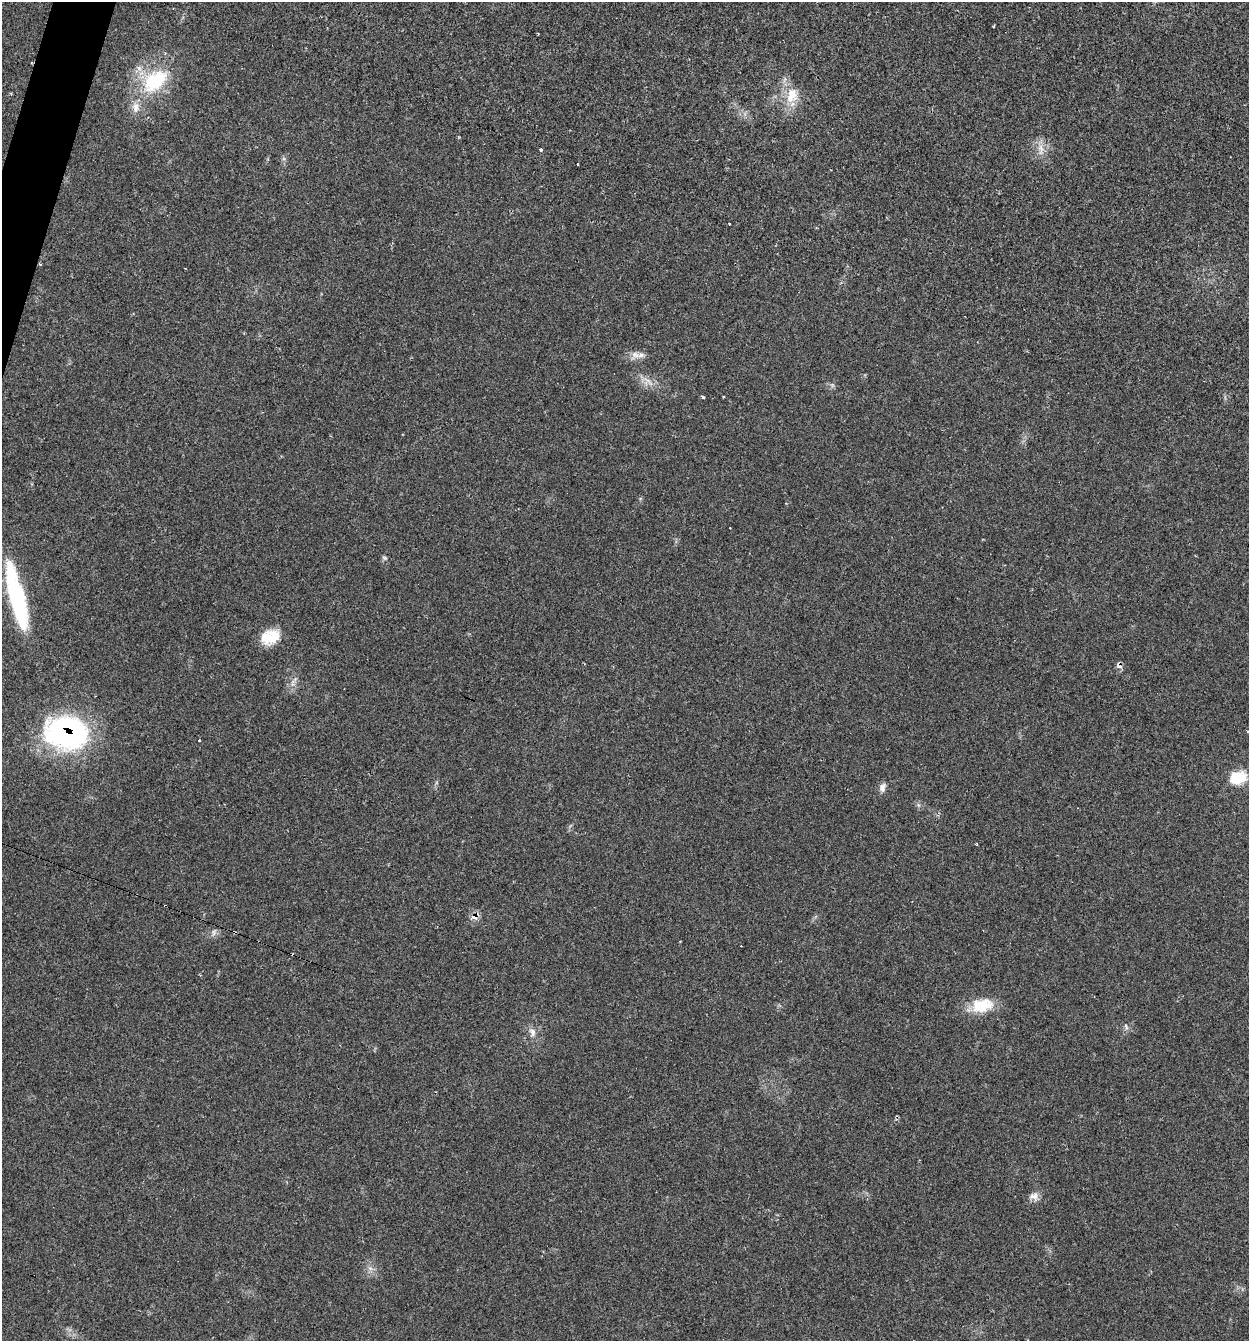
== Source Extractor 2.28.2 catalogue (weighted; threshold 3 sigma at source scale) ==
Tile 11 of 4 x 4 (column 3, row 3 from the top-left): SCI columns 2624-3870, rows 1344-2682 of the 5375 x 5361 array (HDU 1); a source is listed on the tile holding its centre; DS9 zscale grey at full resolution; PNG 1251 x 1343 px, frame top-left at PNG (2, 2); no overlay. Shown black and unused: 1% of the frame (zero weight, under 2 of 3 exposures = <1% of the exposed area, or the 3 px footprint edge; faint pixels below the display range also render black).
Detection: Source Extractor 2.28.2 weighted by HDU 2 'WHT'; one run over the whole footprint, this tile lists its part. Background 0.0712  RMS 0.0074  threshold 0.0332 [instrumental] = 3 sigma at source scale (4.5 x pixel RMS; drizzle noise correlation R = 1.50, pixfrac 1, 0.05/0.05 arcsec/px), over >= 5 px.
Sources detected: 32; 1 inside a brighter object's white glare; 5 cosmic-ray / hot-pixel residue — not listed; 1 inside a brighter listed object's ellipse — not listed separately; the other 25 listed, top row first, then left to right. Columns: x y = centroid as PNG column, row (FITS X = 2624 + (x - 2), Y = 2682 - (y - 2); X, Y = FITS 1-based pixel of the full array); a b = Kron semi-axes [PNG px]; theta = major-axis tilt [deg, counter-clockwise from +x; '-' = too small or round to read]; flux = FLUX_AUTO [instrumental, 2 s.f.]
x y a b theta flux
993 26 3 3 - 1.5
155 80 41 25 39 48
792 95 24 15 74 16
1041 149 18 6 89 5.6
541 150 3 3 - 3.5
578 164 3 3 - 1.5
729 224 3 2 - 1.2
635 355 14 8 -18 5.1
648 381 7 4 -19 2.5
703 397 4 3 - 1
384 558 7 5 -21 1.3
18 595 71 17 -72 73
270 637 22 15 22 18
1119 665 9 7 -68 2.9
66 733 43 31 -8 160
199 741 3 3 - 3.9
1238 778 22 15 14 17
882 787 11 8 79 3.7
474 917 8 6 -11 4.4
214 933 10 4 -90 1.9
982 1005 28 17 11 20
1126 1027 9 3 -68 1.4
532 1032 13 9 -78 4.5
1034 1196 13 10 7 4.6
370 1268 7 4 -18 1.9
Overlapping masked pixels (flux is a lower limit): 3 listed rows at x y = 1119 665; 66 733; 474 917